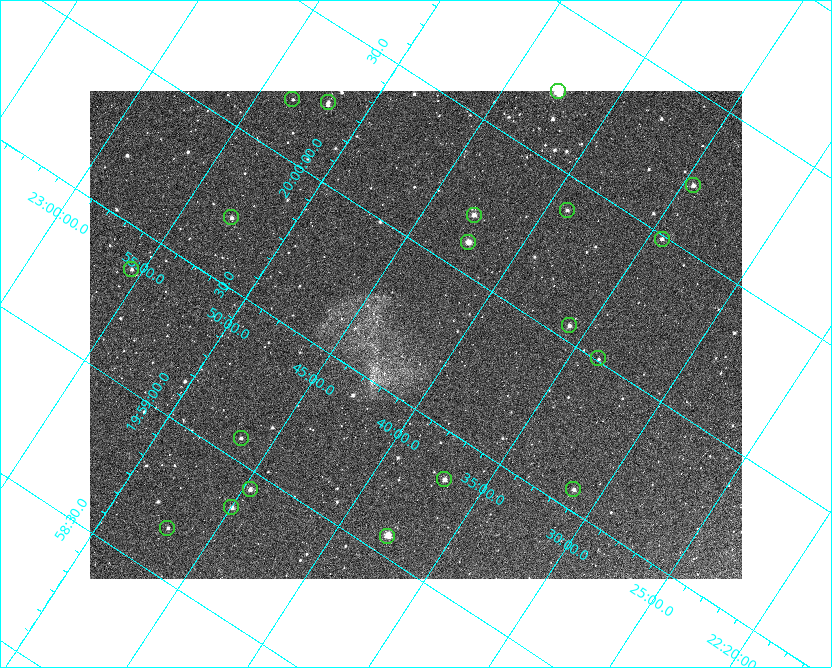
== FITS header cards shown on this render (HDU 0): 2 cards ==
NAXIS1  =                 1304 / length of data axis 1
NAXIS2  =                  976 / length of data axis 2

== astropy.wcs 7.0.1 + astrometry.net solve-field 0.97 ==
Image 1304 x 976 px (HDU 0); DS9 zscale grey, zoomed out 1/2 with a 90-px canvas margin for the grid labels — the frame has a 2x2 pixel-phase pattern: neighbouring pixels differ more than pixels two apart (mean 1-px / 2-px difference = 1.349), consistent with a one-shot-colour (mosaic) sensor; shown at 1/2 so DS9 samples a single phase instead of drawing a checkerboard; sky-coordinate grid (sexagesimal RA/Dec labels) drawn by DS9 from the SOLVED WCS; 19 Tycho-2 reference stars matched to detected sources circled (green)
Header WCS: RA---TAN/DEC--TAN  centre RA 19:59:42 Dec +22:43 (299.92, +22.72 deg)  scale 1.52 arcsec/px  FOV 33.0' x 24.7'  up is +57 deg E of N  parity flipped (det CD > 0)
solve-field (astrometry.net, Tycho-2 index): SOLVED blind (the header's WCS was not the basis of the solution)
Solved WCS: RA---TAN-SIP/DEC--TAN-SIP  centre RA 19:59:44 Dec +22:42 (299.93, +22.70 deg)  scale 1.48 arcsec/px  FOV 32.2' x 24.1'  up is +57 deg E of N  parity flipped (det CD > 0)
** header WCS and blind solve DISAGREE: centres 1.4' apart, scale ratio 0.977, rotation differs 0 deg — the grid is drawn from the SOLVED WCS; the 'Header WCS' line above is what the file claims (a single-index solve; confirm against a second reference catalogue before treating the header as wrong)
Tycho-2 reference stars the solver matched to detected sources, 19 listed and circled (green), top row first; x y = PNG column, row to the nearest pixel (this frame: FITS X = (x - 90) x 2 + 1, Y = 976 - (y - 91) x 2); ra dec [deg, ICRS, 3 dp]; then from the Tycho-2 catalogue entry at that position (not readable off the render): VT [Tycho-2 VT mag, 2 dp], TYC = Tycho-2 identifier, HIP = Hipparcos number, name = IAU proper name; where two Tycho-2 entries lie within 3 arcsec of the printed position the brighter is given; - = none
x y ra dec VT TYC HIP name
558 92 300.182 +22.711 7.78 2141-972-1 98505 -
292 100 300.047 +22.890 11.14 2141-1038-1 - -
328 103 300.062 +22.864 10.91 2141-624-1 - -
694 186 300.178 +22.575 10.31 2141-1260-1 - -
568 210 300.098 +22.651 10.86 2141-1404-1 - -
474 216 300.049 +22.713 10.35 2141-1146-1 - -
231 218 299.929 +22.879 10.43 2141-107-1 - -
662 240 300.122 +22.572 10.82 2141-1144-1 - -
468 243 300.026 +22.705 9.00 2141-688-1 98440 -
131 270 299.841 +22.925 10.47 2141-2482-1 - -
569 326 300.012 +22.597 11.21 2141-1110-1 - -
598 359 300.002 +22.562 11.95 2141-1318-1 - -
241 438 299.768 +22.773 10.62 2141-884-1 - -
444 480 299.837 +22.614 9.93 2141-922-1 - -
250 490 299.735 +22.744 10.47 2141-650-1 - -
574 490 299.892 +22.521 10.65 2141-1024-1 - -
232 508 299.712 +22.749 10.42 2141-1488-1 - -
168 528 299.665 +22.783 11.14 2141-722-1 - -
388 536 299.767 +22.628 9.33 2141-566-1 - -